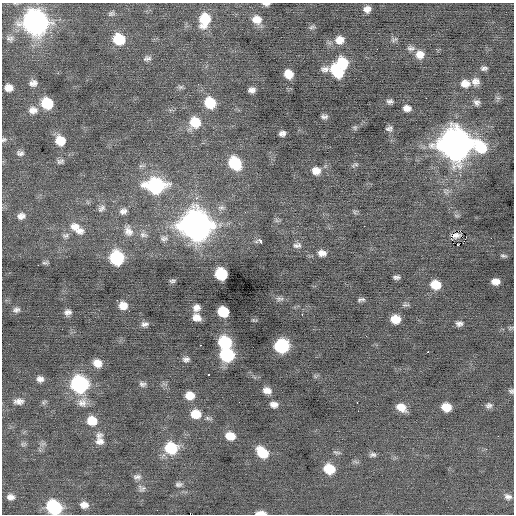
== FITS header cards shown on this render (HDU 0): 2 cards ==
NAXIS1  =                  512 / Axis length
NAXIS2  =                  512 / Axis length

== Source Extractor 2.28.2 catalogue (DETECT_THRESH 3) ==
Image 512 x 512 px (HDU 0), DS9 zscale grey, 1 PNG px = 1 image px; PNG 516 x 516 px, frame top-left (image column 1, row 512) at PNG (2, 3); no overlay
Background -0.0308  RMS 0.84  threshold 2.52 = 3 sigma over >= 5 px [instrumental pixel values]
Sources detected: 135; all 135 listed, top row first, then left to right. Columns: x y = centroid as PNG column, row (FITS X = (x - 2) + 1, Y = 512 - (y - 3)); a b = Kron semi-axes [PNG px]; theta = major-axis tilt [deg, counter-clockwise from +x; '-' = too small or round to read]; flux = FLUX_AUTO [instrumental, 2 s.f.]
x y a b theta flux
266 4 8 4 -3 170
367 9 7 6 - 310
111 14 10 7 13 170
257 19 12 10 -19 600
205 20 15 11 75 1600
35 22 12 11 - 34000
312 27 9 5 16 110
10 38 9 6 -4 150
119 39 11 10 - 1900
340 40 11 10 - 540
394 40 10 4 26 120
411 48 11 7 -1 210
420 55 10 10 - 520
147 58 11 7 15 190
342 63 10 9 - 2000
484 68 8 5 8 150
325 69 13 7 3 240
337 72 13 9 -48 2100
288 74 8 7 - 700
475 81 9 9 - 330
33 83 9 8 - 280
465 84 11 9 -1 540
180 87 8 6 15 130
9 88 8 7 - 400
252 90 7 5 11 250
426 98 2 2 - 39
390 101 8 5 1 160
47 103 10 9 - 2000
210 103 10 9 - 1800
477 103 8 7 - 190
407 108 7 6 - 320
33 110 13 10 2 460
324 116 7 5 -3 160
195 122 11 11 - 1500
355 127 7 6 - 99
389 128 8 6 20 160
282 133 6 5 - 220
4 140 8 6 22 130
60 141 11 10 - 1000
455 144 14 13 - 89000
481 147 17 12 -42 2100
20 153 10 7 -1 200
60 161 10 7 18 170
235 163 11 9 -52 3000
355 165 10 4 14 100
316 171 11 9 -4 510
155 185 13 10 -5 7700
101 208 11 8 41 220
221 208 10 7 9 230
123 211 10 8 17 270
354 212 7 4 -89 92
21 216 10 8 15 290
277 220 8 5 -45 120
196 225 14 13 - 69000
364 226 2 2 - 47
75 227 14 11 -19 580
79 231 14 10 -5 480
128 231 15 11 -70 480
458 231 3 2 - 3100
143 235 12 7 -16 250
65 236 10 6 12 180
453 237 12 4 29 230
164 238 11 7 1 210
260 241 5 3 - 990
297 245 12 7 3 230
458 245 2 2 - 3700
322 253 11 8 -4 350
503 256 9 5 -14 120
117 258 10 9 - 4800
45 262 9 4 8 100
221 274 9 8 - 3000
397 277 6 4 2 150
172 281 7 5 4 120
495 281 8 6 -1 460
436 285 10 8 -14 1100
280 299 12 6 2 180
361 299 10 5 14 130
117 300 2 2 - 370
406 305 11 5 9 130
123 306 8 7 - 510
196 308 8 7 - 310
16 310 10 6 11 200
129 311 2 2 - 140
68 312 8 6 14 240
223 312 9 8 - 1900
302 315 3 2 - 83
196 318 8 6 -20 410
395 319 8 7 - 860
145 324 10 6 10 210
459 324 8 6 -2 210
511 328 7 5 30 89
366 336 3 2 - 81
225 343 10 9 - 3600
200 345 2 2 - 370
282 346 10 9 - 4900
428 352 3 2 - 96
227 355 10 8 -10 4800
186 359 8 6 5 180
97 363 9 7 -26 550
209 374 3 3 - 420
40 379 7 6 - 260
79 384 10 10 - 11000
142 384 9 7 -8 170
267 390 9 7 -11 390
511 391 6 6 - 120
190 396 9 8 - 690
19 401 12 7 2 320
44 402 8 4 45 97
82 402 13 13 - 480
357 403 3 2 - 92
274 404 8 5 -6 300
489 405 9 7 8 190
401 407 10 7 -27 640
446 407 8 7 - 880
358 411 2 2 - 37
196 414 11 9 -5 940
92 421 10 9 - 940
230 436 10 8 -11 750
498 436 2 2 - 61
99 439 18 10 -88 490
23 444 8 6 0 120
171 448 11 10 - 2700
486 449 3 3 - 86
262 452 12 8 -41 1400
337 452 11 4 -8 120
373 455 9 6 0 150
329 469 10 8 -18 1400
137 477 11 6 2 200
179 484 9 5 7 160
143 488 4 3 - 430
10 497 9 7 0 290
508 497 10 7 -22 230
84 505 9 7 -4 370
54 507 11 9 -35 5500
261 513 10 4 -1 400
At the frame edge (FLAGS 8, measured only in part): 5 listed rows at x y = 266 4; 4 140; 511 391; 54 507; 261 513